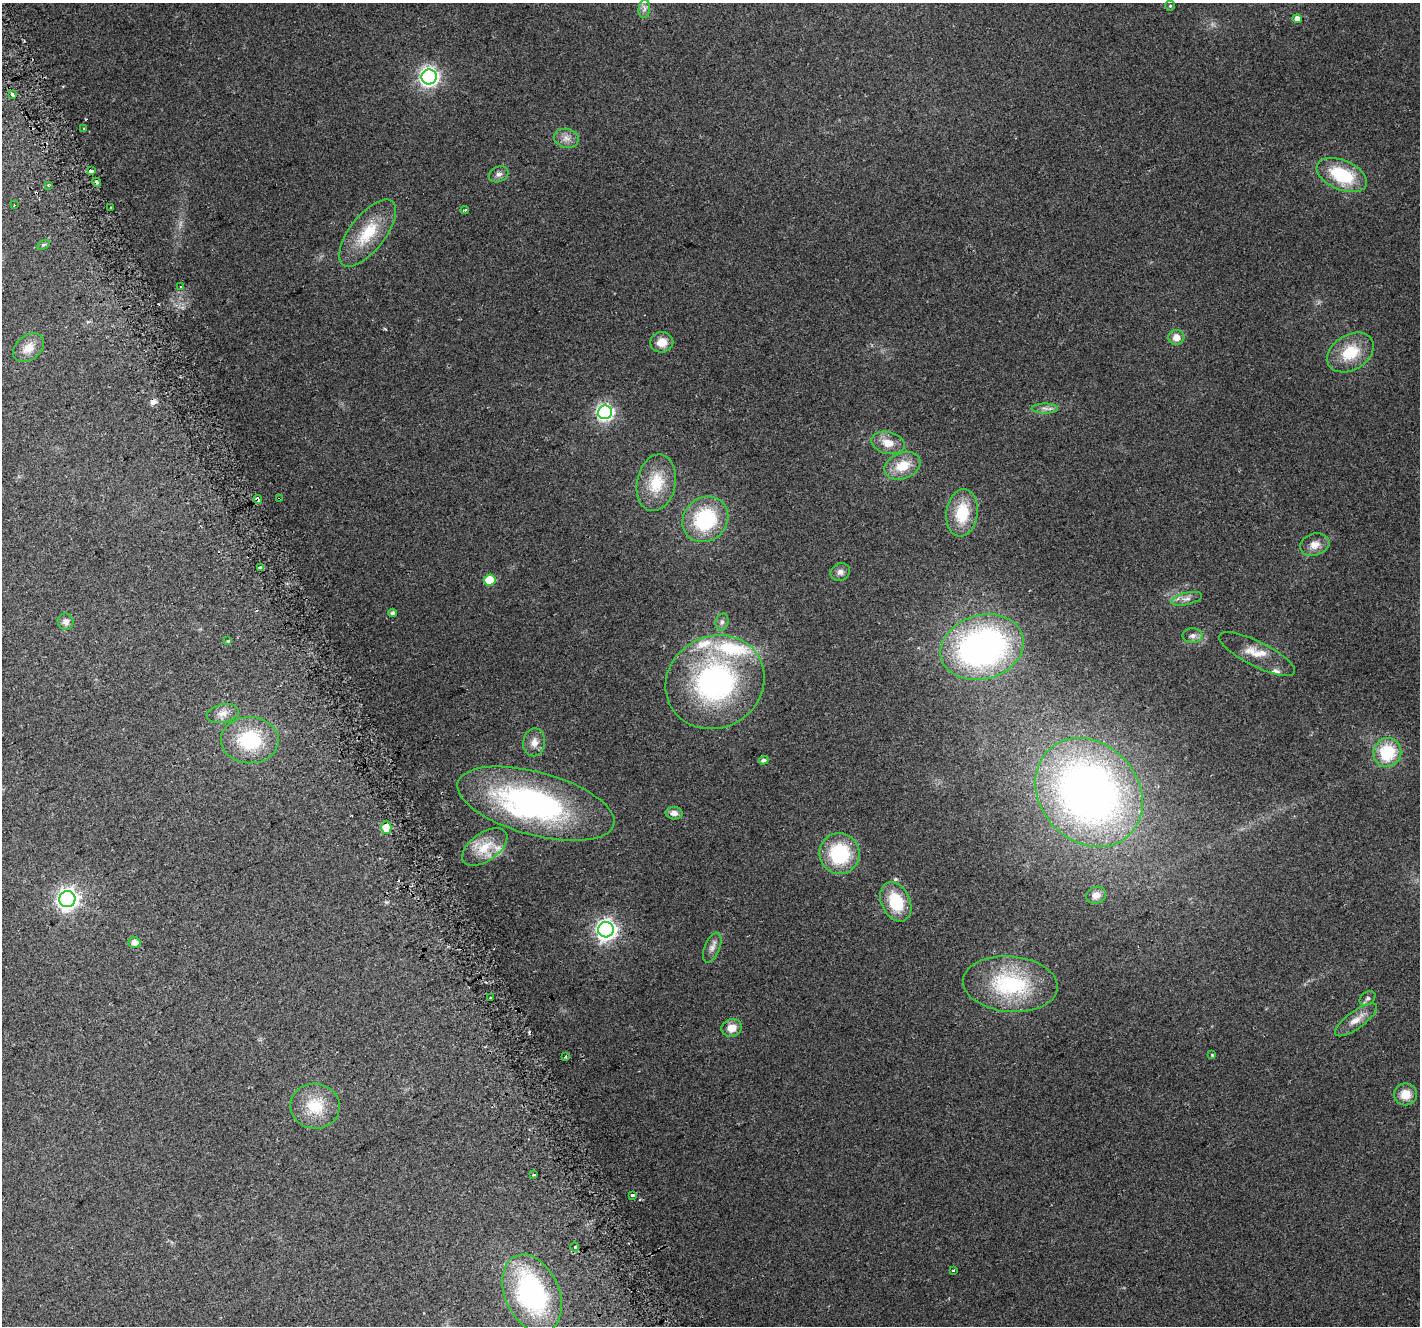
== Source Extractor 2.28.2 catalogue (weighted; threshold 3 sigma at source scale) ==
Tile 11 of 4 x 4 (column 3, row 3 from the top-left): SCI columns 2869-4286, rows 1488-2811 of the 5733 x 5564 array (HDU 1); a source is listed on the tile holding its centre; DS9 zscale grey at full resolution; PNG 1422 x 1328 px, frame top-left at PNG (2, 3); each listed source drawn as its Kron ellipse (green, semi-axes under 4 px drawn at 4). Shown black and unused: <1% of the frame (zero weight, under 2 of 3 exposures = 2% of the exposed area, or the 3 px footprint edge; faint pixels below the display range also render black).
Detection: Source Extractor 2.28.2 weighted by HDU 2 'WHT'; one run over the whole footprint, this tile lists its part. Background 0.115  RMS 0.011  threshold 0.0504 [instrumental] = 3 sigma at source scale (4.5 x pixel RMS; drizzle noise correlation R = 1.50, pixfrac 1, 0.0396/0.0396 arcsec/px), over >= 5 px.
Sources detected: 89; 1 inside a brighter object's white glare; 8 cosmic-ray / hot-pixel residue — neither listed nor drawn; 5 inside a brighter listed object's ellipse — not listed separately; the other 75 listed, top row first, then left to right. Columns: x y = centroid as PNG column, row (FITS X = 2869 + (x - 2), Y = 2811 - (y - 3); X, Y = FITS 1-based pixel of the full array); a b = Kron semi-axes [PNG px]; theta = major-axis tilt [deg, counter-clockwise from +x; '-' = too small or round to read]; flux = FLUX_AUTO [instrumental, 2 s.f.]
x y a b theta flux
1170 6 5 4 - 1.2
644 9 9 6 83 4.1
1297 19 5 4 - 7.5
429 77 7 7 - 450
12 94 4 3 - 4.9
84 128 3 3 - 1.5
566 138 12 9 -11 7.4
91 171 3 3 - 8.8
499 174 10 7 24 4.4
1342 175 27 14 -23 58
96 182 4 3 - 4.7
48 185 4 3 - 1.6
14 205 2 2 - 0.66
111 207 3 3 - 3.3
465 210 4 3 - 1.9
368 233 40 17 52 44
43 245 7 4 28 1.6
181 287 3 2 - 3.5
1176 337 8 7 - 9.3
662 342 11 10 - 14
29 348 17 12 39 14
1350 352 25 17 31 37
1045 408 13 5 -1 4.4
605 412 7 7 - 320
888 443 17 11 -14 15
902 466 19 13 21 24
656 483 29 19 79 36
280 498 3 2 - 0.87
258 499 4 3 - 5.4
962 513 24 15 82 37
705 519 24 21 44 83
1315 545 15 11 17 10
260 568 3 3 - 28
840 572 10 8 23 5.2
490 580 6 5 - 25
1186 599 16 6 13 5.8
393 613 4 3 - 3.7
66 622 8 8 - 5.9
722 622 8 6 74 3.6
1192 636 10 7 1 4.9
228 641 4 4 - 0.98
982 647 42 32 16 360
1257 654 42 12 -27 20
715 682 51 45 30 250
223 713 16 9 13 8.7
250 740 29 23 -1 70
534 742 14 11 81 9.4
1387 752 14 14 - 47
763 760 5 4 - 3
1089 792 59 49 -48 700
536 804 81 31 -15 270
674 813 8 6 -1 6
386 827 6 5 - 35
485 847 26 14 35 26
839 854 20 20 - 71
1096 895 10 8 20 7.9
67 899 8 8 - 590
896 902 21 14 -66 42
606 930 8 7 - 570
134 943 6 5 - 7
712 948 16 7 68 5.7
1010 984 47 28 -5 100
491 998 3 3 - 6.9
1368 998 9 6 38 2.9
1356 1020 25 8 36 13
732 1028 10 8 16 11
1212 1055 4 4 - 1.1
565 1057 3 3 - 1.1
1405 1094 11 11 - 16
315 1106 25 22 -7 36
534 1174 3 3 - 4.4
633 1195 4 3 - 6.2
575 1247 4 3 - 1.3
953 1270 3 3 - 2.5
532 1293 41 27 -66 180
Overlapping masked pixels (flux is a lower limit): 1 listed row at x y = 280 498